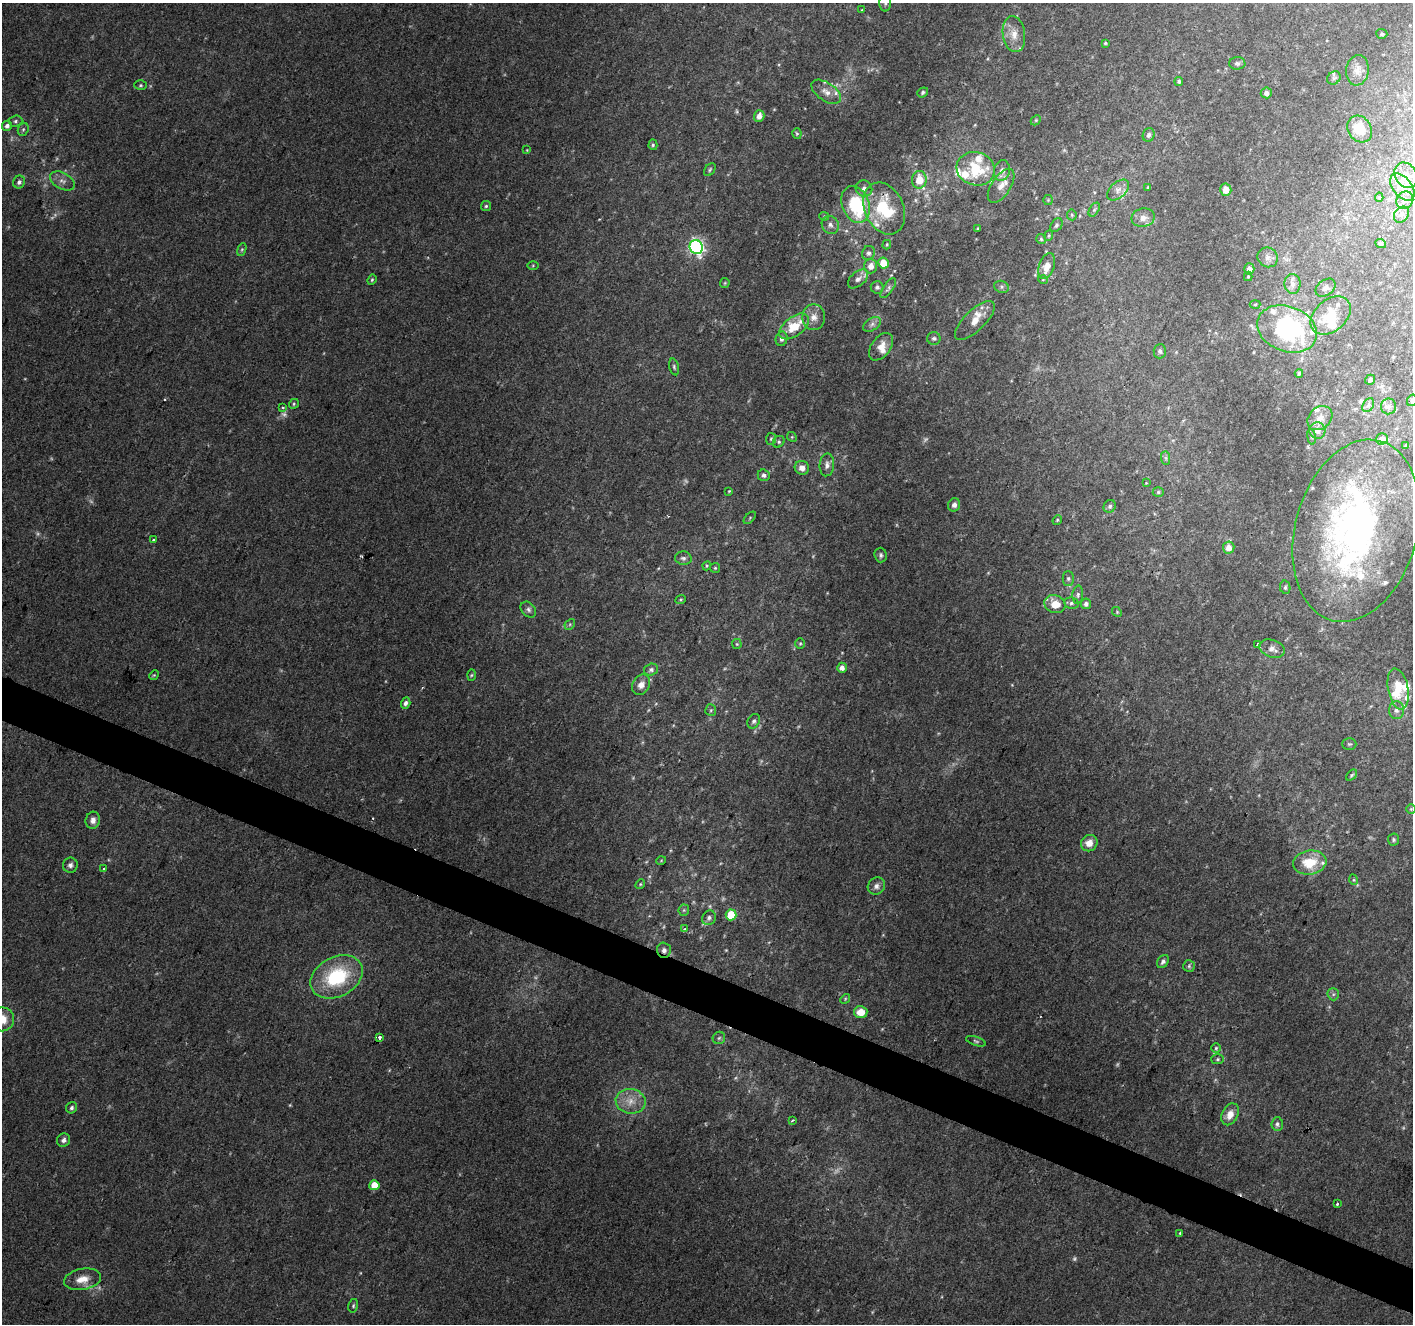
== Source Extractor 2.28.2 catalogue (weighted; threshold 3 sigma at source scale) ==
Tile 6 of 4 x 4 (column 2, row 2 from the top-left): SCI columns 1412-2822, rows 2852-4173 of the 5648 x 5767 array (HDU 1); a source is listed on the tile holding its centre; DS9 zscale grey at full resolution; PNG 1415 x 1326 px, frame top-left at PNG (2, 3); each listed source drawn as its Kron ellipse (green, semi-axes under 4 px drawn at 4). Shown black and unused: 3% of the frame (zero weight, under 2 of 3 exposures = <1% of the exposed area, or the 3 px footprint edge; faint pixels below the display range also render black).
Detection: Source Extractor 2.28.2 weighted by HDU 2 'WHT'; one run over the whole footprint, this tile lists its part. Background 0.0643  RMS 0.0076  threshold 0.0341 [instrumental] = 3 sigma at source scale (4.5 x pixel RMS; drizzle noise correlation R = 1.50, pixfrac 1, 0.0396/0.0396 arcsec/px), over >= 5 px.
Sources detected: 221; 10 too faint to see at this stretch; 2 inside a brighter object's white glare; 3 cosmic-ray / hot-pixel residue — neither listed nor drawn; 23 inside a brighter listed object's ellipse — not listed separately; the other 183 listed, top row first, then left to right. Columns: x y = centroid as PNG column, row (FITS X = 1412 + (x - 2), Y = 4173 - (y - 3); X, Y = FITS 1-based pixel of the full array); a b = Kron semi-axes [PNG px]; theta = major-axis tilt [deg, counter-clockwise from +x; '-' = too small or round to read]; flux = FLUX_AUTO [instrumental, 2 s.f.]
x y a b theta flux
885 3 8 6 -90 1.9
862 10 4 3 - 0.56
1014 34 18 11 -82 9.7
1382 34 5 5 - 1.4
1105 43 4 3 - 0.92
1237 63 8 6 1 1.9
1357 70 15 11 82 6.5
1334 78 7 6 - 2.1
1179 81 4 4 - 1.5
141 85 6 5 - 1.2
826 92 17 9 -35 6.7
923 92 6 4 37 1.6
1266 93 5 5 - 3.2
759 116 6 5 - 4.9
1036 120 5 4 - 1
15 121 7 5 4 1.7
7 126 5 5 - 3.2
23 129 7 5 69 1.4
1360 129 14 11 -54 13
797 134 5 4 - 1
1149 135 7 6 - 2.3
653 145 5 4 - 1.2
527 150 4 4 - 0.65
976 169 19 16 -16 35
710 170 7 5 51 1.3
1002 170 10 8 79 5.6
1406 175 14 10 -56 8.2
919 180 9 7 85 12
62 181 13 8 -29 4.8
19 182 6 6 - 2.3
1001 186 19 9 56 8.2
1402 187 16 9 -52 9
1148 188 3 3 - 1.2
864 189 8 8 - 3.5
1118 190 13 8 42 4.6
1226 190 6 5 - 6.8
1379 197 4 4 - 1.1
1048 200 5 5 - 0.91
1405 200 9 8 - 3.9
856 204 19 13 -69 57
486 206 5 5 - 1.2
884 208 27 19 -66 42
1094 210 8 4 58 1.6
1072 215 5 5 - 1.1
1401 215 9 7 51 2.5
824 216 5 4 - 0.94
1143 218 12 9 12 6.1
830 225 9 8 - 3.5
1056 225 7 5 53 1.7
978 228 3 3 - 0.78
1049 236 5 4 - 0.93
1041 239 5 5 - 1.1
1381 244 5 4 - 1.7
887 245 5 3 - 0.81
696 247 7 6 - 200
242 250 7 4 69 1.1
868 253 7 6 - 2.5
1268 257 10 9 - 4.4
883 263 5 5 - 15
533 266 5 4 - 0.77
871 266 7 6 - 5.3
1047 266 13 7 71 9.1
1249 269 5 5 - 4.3
1248 276 5 4 - 0.81
858 279 12 7 42 4
372 280 5 4 - 1.1
1043 280 5 3 - 0.63
725 283 5 4 - 0.9
1292 284 10 8 -88 4.1
877 287 6 6 - 2
1001 287 7 6 - 1.8
888 288 11 5 56 2.1
1326 288 11 7 36 3.3
1255 304 5 3 - 0.93
1331 315 23 15 41 24
814 317 13 11 -90 7.1
975 321 26 10 44 9.7
872 324 10 6 33 2.8
794 326 17 9 37 21
1287 329 31 22 -20 100
934 338 6 6 - 1.8
781 339 7 6 - 2.7
881 347 15 9 53 7.5
1160 351 7 6 - 2
674 367 8 5 -75 1.6
1299 373 4 3 - 1.2
1370 380 5 5 - 2.3
1412 400 6 5 - 1.4
294 404 5 4 - 1.1
1368 405 7 5 58 2.1
1388 406 8 7 - 2.6
283 407 4 3 - 1.1
1320 418 14 10 41 7.7
1317 431 8 8 - 5.5
792 437 5 4 - 0.9
1311 437 8 4 -81 1.4
771 439 6 5 - 1.2
1382 439 6 5 - 5.3
779 442 6 5 - 1.5
1406 446 3 3 - 0.94
1166 458 7 4 -89 1.6
827 465 11 7 84 4.1
802 468 7 7 - 5.5
764 475 6 5 - 2.5
1146 483 3 3 - 0.51
729 491 4 3 - 0.68
1158 492 5 5 - 1.2
954 505 7 6 - 3
1110 506 6 6 - 1.9
750 518 7 3 46 0.87
1057 520 5 4 - 0.83
1356 531 93 61 75 300
154 540 3 3 - 1.8
1229 547 6 5 - 5.3
881 555 7 6 - 1.8
683 558 8 7 - 2.6
707 566 4 4 - 1.1
715 568 5 5 - 1
1068 578 7 5 90 1.7
1285 587 7 5 -78 1.4
1078 595 9 5 86 2
681 599 5 3 - 0.81
1071 603 7 5 -11 1.8
1055 604 11 8 -19 12
1086 604 5 5 - 2.6
528 610 9 6 -47 2.5
1117 612 5 4 - 0.94
570 624 6 4 47 1.2
800 643 5 5 - 1.1
737 644 5 5 - 0.95
1257 644 3 3 - 1.5
1272 649 13 8 -19 4.8
842 668 5 5 - 4.4
651 670 7 6 - 2.3
154 675 5 4 - 0.91
471 675 5 3 - 0.93
641 685 11 8 57 5.7
1398 689 21 10 -79 16
406 703 5 4 - 2.6
711 710 6 5 - 1.3
1396 710 9 7 87 3.5
754 721 8 5 61 2
1349 744 7 5 0 1.4
1351 775 6 4 42 1.2
1411 809 5 5 - 0.98
93 820 8 7 - 4.6
1394 840 6 5 - 1.4
1089 843 8 8 - 7.8
661 861 5 3 - 0.68
1310 863 16 12 8 20
70 865 7 7 - 2.8
104 869 3 3 - 2.3
1354 880 5 3 - 0.83
640 884 5 4 - 0.89
876 886 9 8 - 3.5
684 910 5 5 - 1.2
731 915 5 5 - 30
709 918 7 6 - 2.4
684 929 3 2 - 2.6
664 950 7 7 - 2.9
1163 961 7 5 53 2.2
1189 966 6 6 - 1.5
336 977 27 20 28 57
1333 994 6 6 - 1.7
845 999 5 4 - 0.93
861 1012 7 6 - 9.7
2 1019 12 12 - 14
380 1037 4 3 - 2.6
719 1038 6 6 - 1.6
976 1041 10 4 -18 1.6
1216 1048 5 5 - 1.1
1218 1059 6 5 - 1.3
631 1101 15 12 -9 11
72 1108 6 5 - 1.8
1230 1114 11 8 64 8
792 1120 3 2 - 1.1
1277 1124 6 6 - 2.1
64 1140 7 6 - 2.6
374 1185 5 5 - 13
1337 1204 3 2 - 1.9
1180 1233 4 3 - 1.1
82 1279 18 10 10 9.9
353 1306 7 5 76 1.4
Overlapping masked pixels (flux is a lower limit): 3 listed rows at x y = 884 208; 664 950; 380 1037
Isophote crosses this tile's border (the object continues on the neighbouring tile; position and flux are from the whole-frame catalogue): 4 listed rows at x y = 885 3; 1412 400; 1356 531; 2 1019